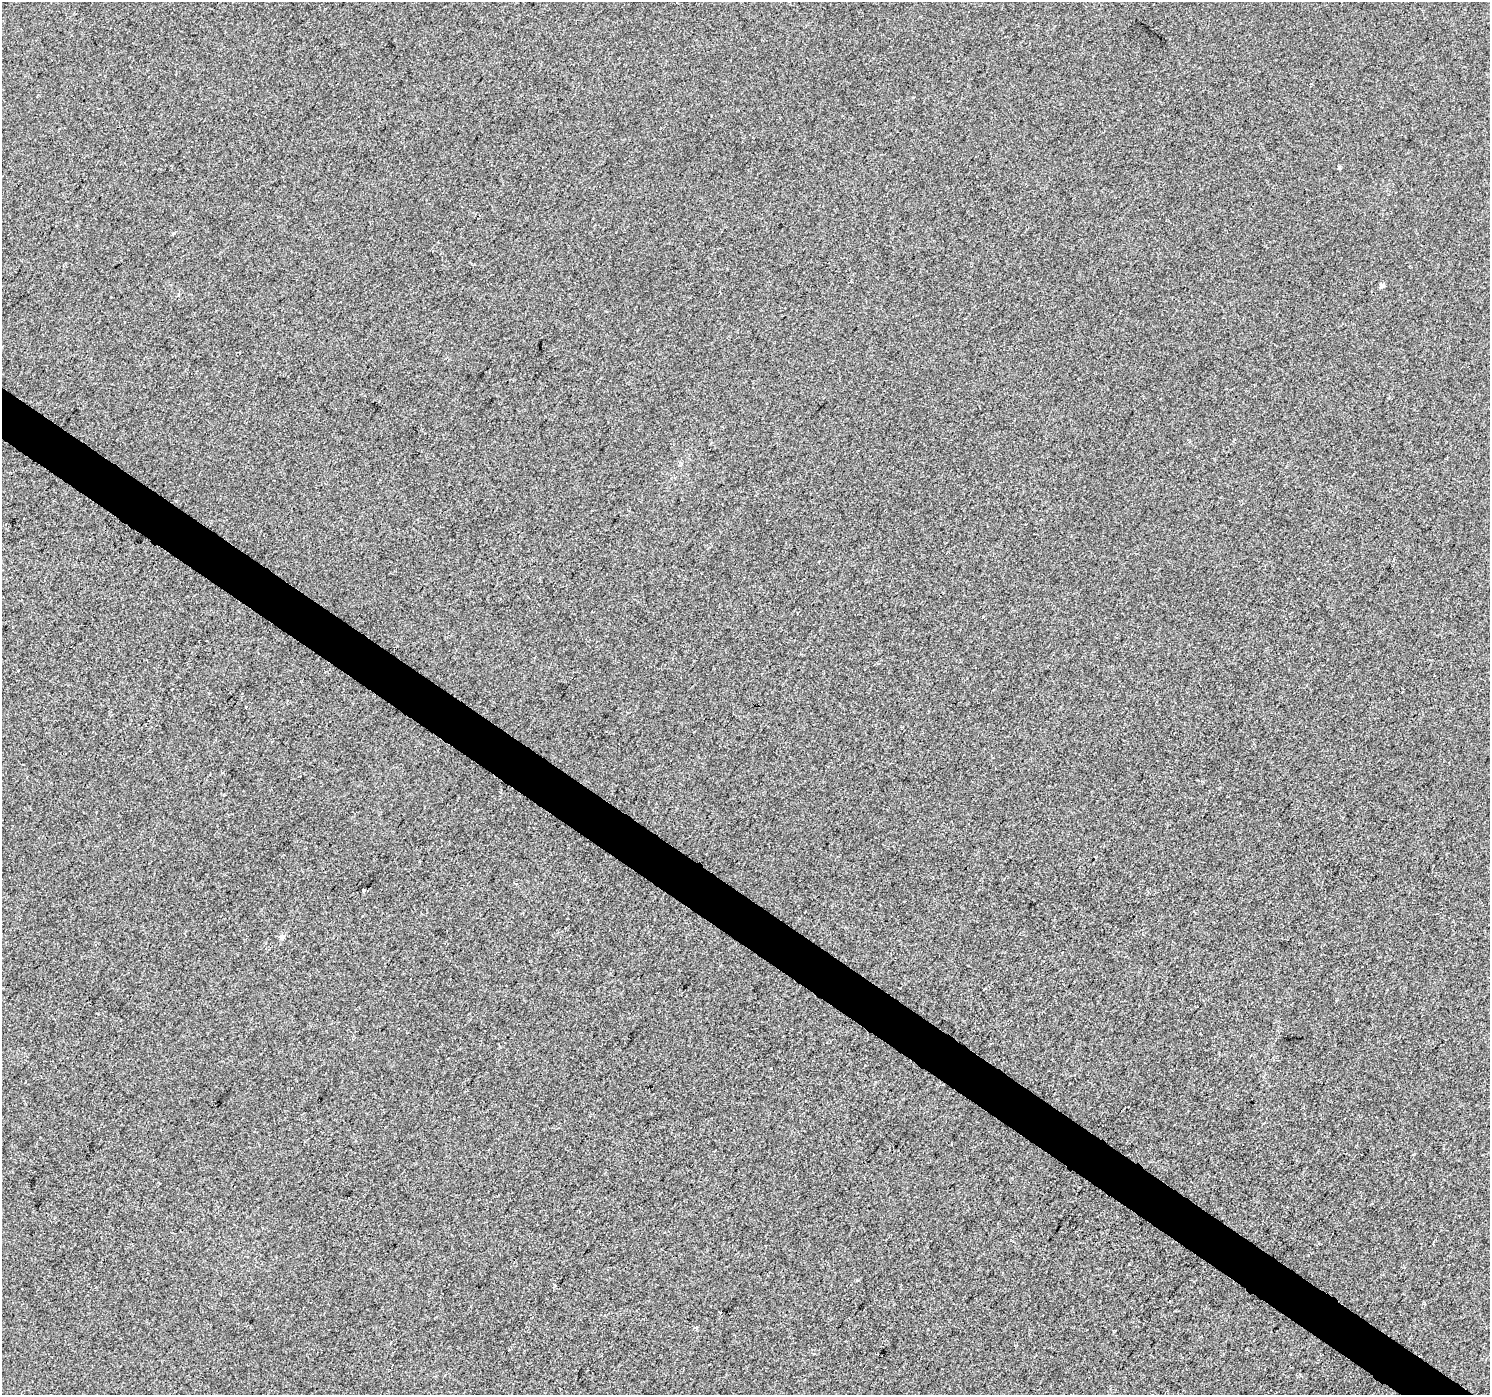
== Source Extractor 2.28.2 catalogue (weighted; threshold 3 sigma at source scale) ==
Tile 6 of 4 x 4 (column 2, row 2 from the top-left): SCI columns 1494-2981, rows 3036-4428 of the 5957 x 6003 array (HDU 1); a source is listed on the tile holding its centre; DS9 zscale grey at full resolution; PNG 1492 x 1397 px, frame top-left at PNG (2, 2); no overlay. Shown black and unused: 3% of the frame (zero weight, under 2 of 3 exposures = <1% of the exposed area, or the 3 px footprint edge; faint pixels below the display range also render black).
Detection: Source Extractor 2.28.2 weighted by HDU 2 'WHT'; one run over the whole footprint, this tile lists its part. Background 8.40e-04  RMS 0.0058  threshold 0.026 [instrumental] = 3 sigma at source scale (4.5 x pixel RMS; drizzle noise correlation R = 1.50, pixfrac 1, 0.0396/0.0396 arcsec/px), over >= 5 px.
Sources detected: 8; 1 cosmic-ray / hot-pixel residue — not listed; the other 7 listed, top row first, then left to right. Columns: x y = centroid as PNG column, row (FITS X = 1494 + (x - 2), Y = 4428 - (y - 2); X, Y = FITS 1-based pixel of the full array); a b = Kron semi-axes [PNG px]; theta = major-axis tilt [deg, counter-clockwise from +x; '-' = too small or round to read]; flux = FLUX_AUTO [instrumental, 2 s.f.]
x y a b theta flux
1339 168 3 3 - 1.3
174 233 5 4 - 1
1381 286 6 5 - 1.5
18 671 3 3 - 1.7
363 890 3 3 - 2.5
282 938 6 5 - 1.1
695 1328 4 3 - 1.2